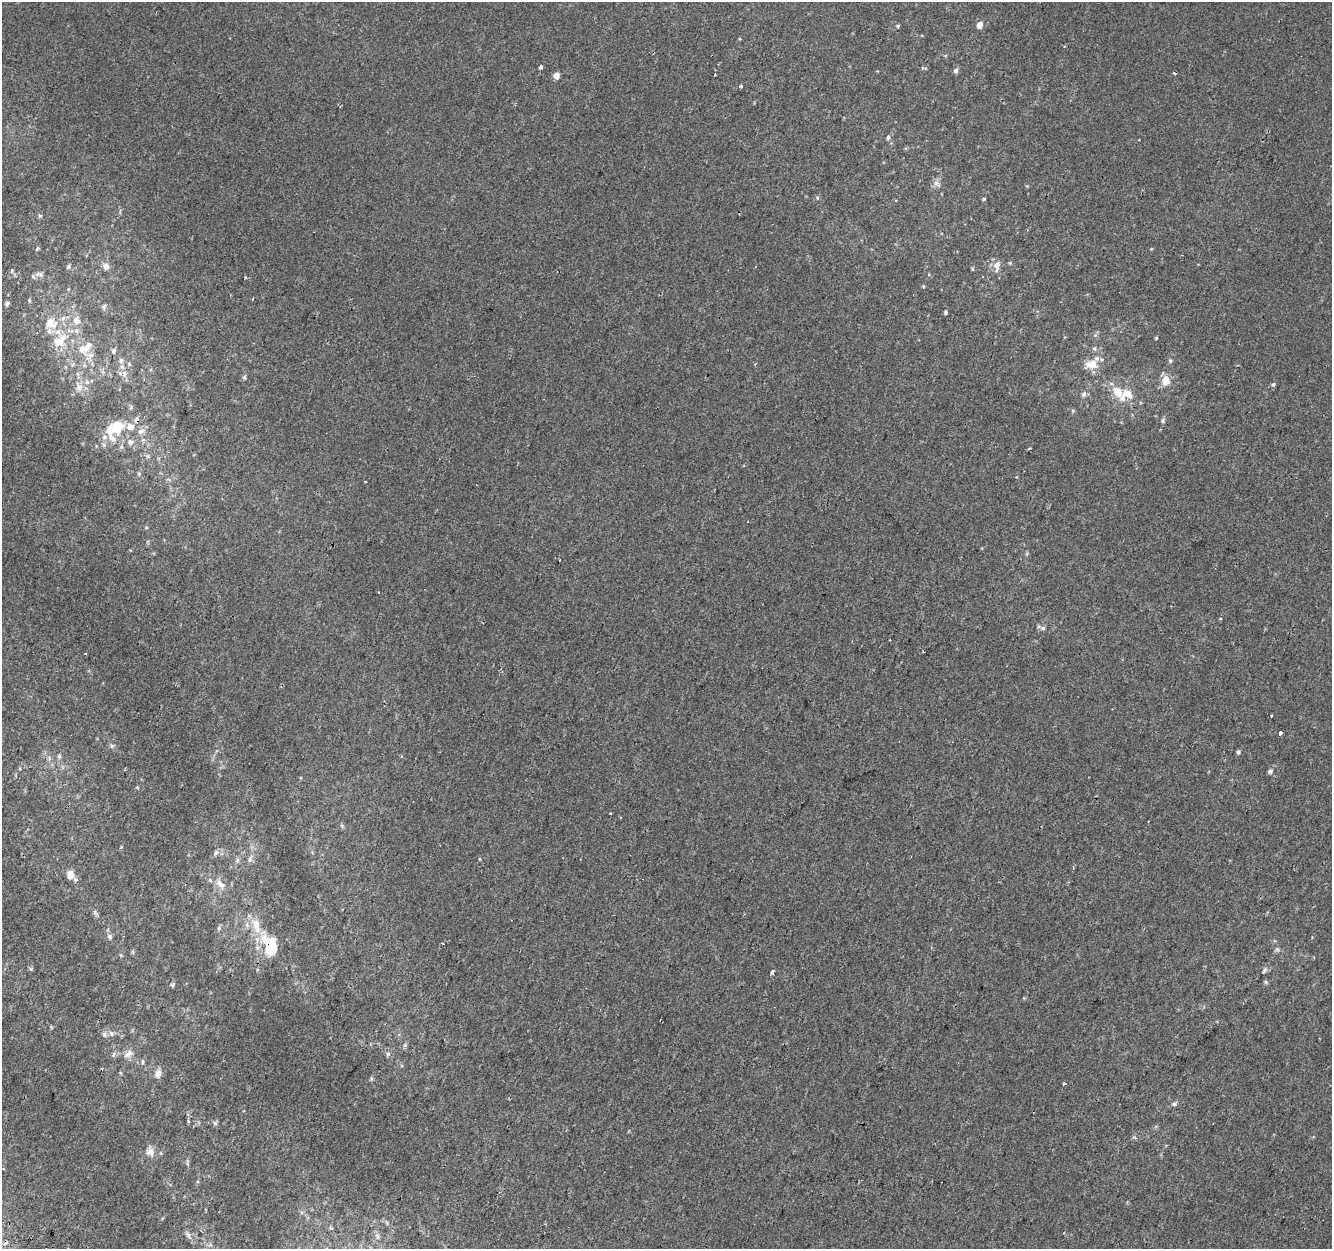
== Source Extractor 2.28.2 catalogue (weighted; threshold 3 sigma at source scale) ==
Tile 7 of 4 x 4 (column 3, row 2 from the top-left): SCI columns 2684-4013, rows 2818-4064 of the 5356 x 5574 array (HDU 1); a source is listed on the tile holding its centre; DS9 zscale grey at full resolution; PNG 1334 x 1251 px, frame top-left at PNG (2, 2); no overlay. Shown black and unused: <1% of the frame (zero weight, under 2 of 3 exposures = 2% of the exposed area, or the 3 px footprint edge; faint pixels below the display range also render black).
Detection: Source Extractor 2.28.2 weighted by HDU 2 'WHT'; one run over the whole footprint, this tile lists its part. Background 1.95e-05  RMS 0.0028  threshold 0.0126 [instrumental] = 3 sigma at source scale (4.5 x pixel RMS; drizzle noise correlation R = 1.50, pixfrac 1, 0.0396/0.0396 arcsec/px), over >= 5 px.
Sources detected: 112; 5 cosmic-ray / hot-pixel residue — not listed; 11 inside a brighter listed object's ellipse — not listed separately; the other 96 listed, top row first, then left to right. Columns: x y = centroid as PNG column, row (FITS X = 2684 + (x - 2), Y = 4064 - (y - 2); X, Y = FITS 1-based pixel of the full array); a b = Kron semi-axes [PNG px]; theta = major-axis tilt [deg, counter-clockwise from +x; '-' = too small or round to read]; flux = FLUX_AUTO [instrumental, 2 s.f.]
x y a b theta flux
979 25 7 6 - 1.7
898 26 5 4 - 0.34
541 67 4 3 - 1.3
956 71 6 5 - 0.75
715 75 3 3 - 0.66
556 76 5 5 - 2.3
741 86 4 3 - 0.43
888 137 5 5 - 0.62
936 183 9 6 -59 1.1
984 199 5 3 - 0.32
40 216 6 5 - 0.44
37 249 7 3 44 0.35
1010 263 6 3 -72 0.29
997 265 13 8 82 1.9
68 266 7 4 62 0.5
106 266 9 8 - 1.5
972 269 6 4 -89 0.3
12 271 6 5 - 0.43
39 274 14 7 -2 1.3
245 277 4 3 - 0.24
923 286 5 3 - 0.23
253 299 3 2 - 0.28
29 300 5 4 - 0.38
7 304 8 5 73 0.6
104 307 7 6 - 0.59
945 312 4 3 - 0.51
76 320 11 9 -86 2
51 323 19 16 -25 5.4
62 338 19 11 36 4.2
1156 338 4 4 - 0.28
1094 348 6 5 - 0.47
83 349 15 10 2 3.5
114 351 6 6 - 0.58
121 360 8 6 -90 0.87
1170 361 6 4 -68 0.43
73 364 6 4 70 0.4
129 364 6 5 - 0.42
1093 364 14 10 -82 3.3
78 374 6 4 -70 0.42
124 374 9 4 82 0.79
244 377 5 5 - 0.44
1166 380 14 11 86 3
87 382 6 5 - 0.64
1273 384 3 3 - 1.3
79 388 9 9 - 1.7
1118 393 19 11 -51 4.8
1084 394 7 6 - 0.81
1163 420 8 4 81 0.55
117 427 20 13 61 7.9
140 431 8 8 - 1.2
130 442 9 8 - 1.2
104 445 6 5 - 0.53
1029 448 4 3 - 0.26
148 456 6 4 72 0.44
139 473 6 4 -70 0.43
366 481 3 3 - 0.39
146 528 5 3 - 0.24
379 592 3 2 - 0.19
1043 628 6 6 - 0.52
85 654 3 2 - 0.31
1271 716 3 3 - 0.75
1280 733 3 3 - 2.9
1238 752 5 4 - 0.42
59 756 6 5 - 0.5
1270 771 6 5 - 0.57
216 853 8 5 52 0.72
250 859 9 6 88 0.81
70 874 9 8 - 2.2
220 884 14 7 -42 2.1
256 925 25 10 -73 4.7
219 928 6 5 - 0.53
110 937 8 6 -67 0.74
443 944 4 2 - 0.2
271 947 15 10 86 9.1
1277 949 6 6 - 0.52
121 955 5 4 - 0.29
1264 970 7 4 53 0.59
772 972 4 3 - 2.7
1266 982 5 5 - 0.39
173 985 7 5 58 0.45
111 1033 8 6 -71 0.84
104 1034 8 6 -74 0.73
405 1045 6 5 - 0.48
114 1054 7 5 63 0.66
129 1054 12 8 43 1.6
388 1054 6 5 - 0.53
143 1062 7 4 85 0.46
121 1073 5 3 - 0.26
158 1074 11 7 66 1.6
371 1078 6 4 -73 0.35
1064 1083 3 3 - 0.39
1175 1103 4 3 - 2
215 1123 6 6 - 0.51
150 1152 13 11 -11 2
188 1235 11 5 -53 0.92
378 1236 7 4 -70 0.55
Overlapping masked pixels (flux is a lower limit): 1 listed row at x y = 271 947
Unlisted compact peaks at least as high as the median listed source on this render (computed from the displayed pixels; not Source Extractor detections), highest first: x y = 112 746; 31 969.